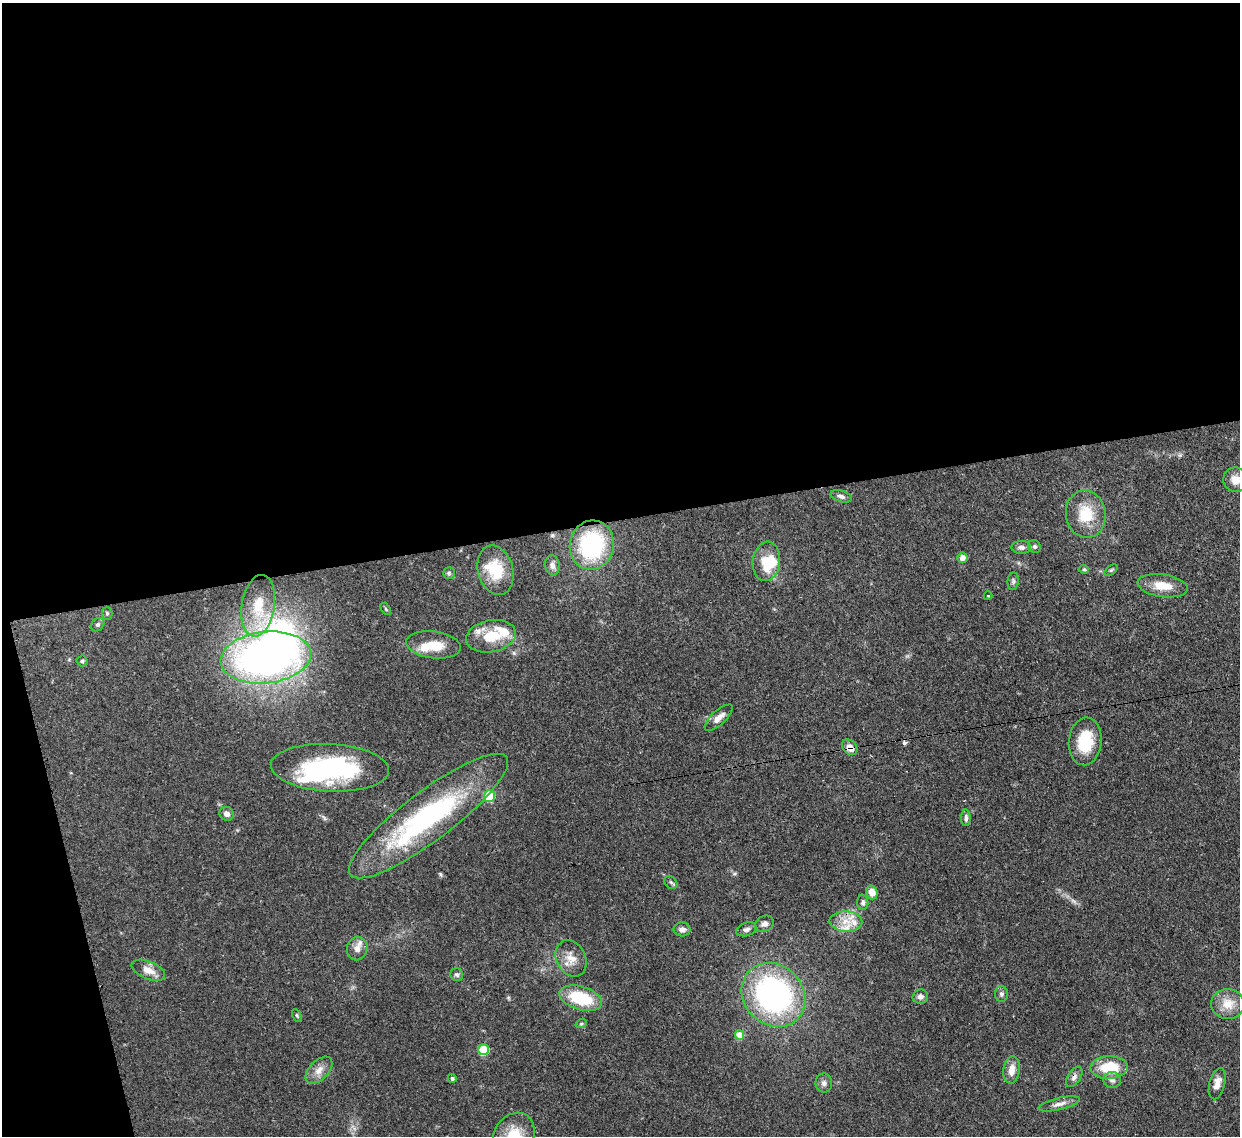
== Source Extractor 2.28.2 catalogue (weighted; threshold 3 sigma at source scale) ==
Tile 1 of 4 x 4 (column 1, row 1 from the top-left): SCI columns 75-1312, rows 3618-4751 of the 5105 x 5088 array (HDU 1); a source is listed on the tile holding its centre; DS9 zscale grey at full resolution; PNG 1242 x 1138 px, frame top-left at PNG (2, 3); each listed source drawn as its Kron ellipse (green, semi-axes under 4 px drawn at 4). Shown black and unused: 48% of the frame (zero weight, under 3 of 4 exposures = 9% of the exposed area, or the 3 px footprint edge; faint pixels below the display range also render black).
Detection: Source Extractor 2.28.2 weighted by HDU 2 'WHT'; one run over the whole footprint, this tile lists its part. Background 0.146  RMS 0.0052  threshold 0.0234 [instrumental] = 3 sigma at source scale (4.5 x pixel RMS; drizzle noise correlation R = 1.50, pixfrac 1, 0.05/0.05 arcsec/px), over >= 5 px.
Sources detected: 75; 1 too faint to see at this stretch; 5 inside a brighter object's white glare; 1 cosmic-ray / hot-pixel residue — neither listed nor drawn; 6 inside a brighter listed object's ellipse — not listed separately; the other 62 listed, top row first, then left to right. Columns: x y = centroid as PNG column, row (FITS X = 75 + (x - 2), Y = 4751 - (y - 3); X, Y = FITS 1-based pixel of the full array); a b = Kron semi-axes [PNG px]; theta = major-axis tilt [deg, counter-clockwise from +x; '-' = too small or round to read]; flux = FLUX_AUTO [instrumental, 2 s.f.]
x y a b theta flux
1235 480 12 12 - 5
841 496 11 5 -17 1.9
1086 514 24 20 -81 16
592 545 24 22 77 57
1034 546 6 6 - 1.2
1021 547 10 6 -1 2.2
962 558 5 5 - 3.6
766 561 20 13 83 12
552 565 10 7 -82 2.3
1084 569 5 4 - 0.66
496 570 25 17 -74 17
1111 570 7 4 36 0.8
449 573 6 6 - 0.94
1013 581 9 5 83 1.2
1163 586 25 11 -9 9.6
988 596 4 4 - 0.52
258 606 31 16 81 17
386 609 7 3 -54 0.69
107 613 6 5 - 0.93
97 625 7 6 - 1.4
491 636 25 16 11 16
433 645 27 13 -7 12
266 657 45 26 6 270
82 661 5 5 - 0.91
719 718 18 7 43 4
1085 741 24 16 84 20
850 747 9 6 -47 4.7
330 768 59 23 -3 67
489 796 6 5 - 37
227 814 7 6 - 2.5
428 816 98 24 37 94
966 818 8 5 -90 1.5
671 882 7 5 -43 1
872 892 7 5 -72 5.1
863 902 8 5 -86 1.3
846 921 16 10 -2 7.5
764 924 10 7 29 2.3
682 929 8 7 - 2.5
746 929 10 6 17 1.8
357 948 12 10 79 3.7
571 958 19 14 -63 6.9
148 970 18 8 -22 5.4
457 975 6 6 - 1.3
1001 994 8 6 -89 1.5
773 995 34 29 -46 130
920 996 7 7 - 2
581 998 22 11 -17 24
1228 1004 17 15 -4 8.7
297 1016 7 4 -63 0.7
581 1024 6 3 19 0.65
740 1035 5 4 - 10
483 1050 5 5 - 27
1109 1067 19 11 2 18
319 1070 16 9 45 4.8
1011 1070 14 8 82 4.9
1074 1077 11 6 55 2.1
452 1078 4 4 - 0.96
1112 1080 9 8 - 2.3
824 1083 9 8 - 2.1
1217 1084 16 7 75 4.2
1059 1104 21 6 14 3.3
514 1135 24 19 55 15
Overlapping masked pixels (flux is a lower limit): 3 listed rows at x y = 850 747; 581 998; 1074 1077
Isophote crosses this tile's border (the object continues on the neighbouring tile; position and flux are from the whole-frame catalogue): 1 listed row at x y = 514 1135